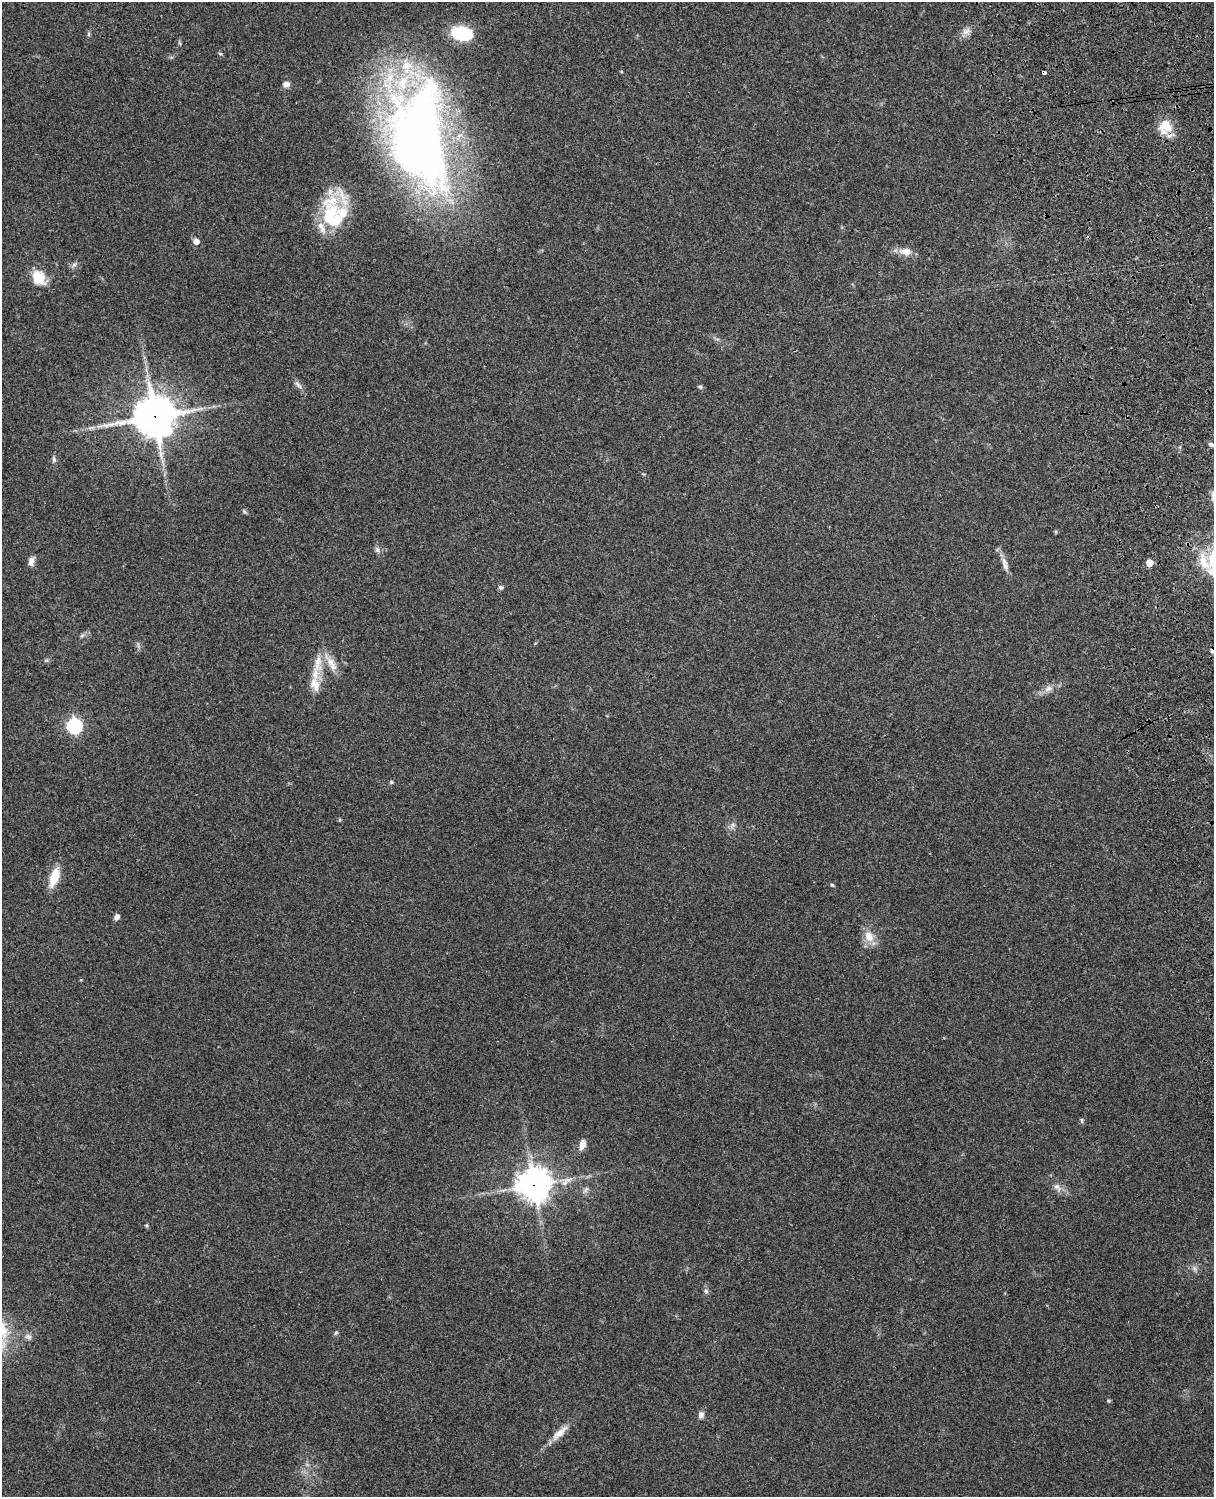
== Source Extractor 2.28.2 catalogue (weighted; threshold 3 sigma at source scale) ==
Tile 6 of 4 x 3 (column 2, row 2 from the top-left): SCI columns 1331-2542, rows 1660-3154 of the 5086 x 4927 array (HDU 1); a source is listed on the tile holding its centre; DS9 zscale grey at full resolution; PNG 1216 x 1499 px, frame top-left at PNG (2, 2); no overlay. Shown black and unused: <1% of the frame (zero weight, under 3 of 4 exposures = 6% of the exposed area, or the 3 px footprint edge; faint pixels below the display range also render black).
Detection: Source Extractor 2.28.2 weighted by HDU 2 'WHT'; one run over the whole footprint, this tile lists its part. Background 0.203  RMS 0.0081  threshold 0.0365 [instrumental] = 3 sigma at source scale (4.5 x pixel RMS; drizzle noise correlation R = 1.50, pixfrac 1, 0.05/0.05 arcsec/px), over >= 5 px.
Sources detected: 59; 2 cosmic-ray / hot-pixel residue — not listed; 6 inside a brighter listed object's ellipse — not listed separately; the other 51 listed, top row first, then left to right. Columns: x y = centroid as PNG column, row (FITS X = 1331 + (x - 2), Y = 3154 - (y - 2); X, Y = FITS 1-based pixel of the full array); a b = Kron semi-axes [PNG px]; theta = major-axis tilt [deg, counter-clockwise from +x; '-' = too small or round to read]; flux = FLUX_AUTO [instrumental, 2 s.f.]
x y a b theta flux
966 31 11 9 15 4.7
463 33 20 13 -11 43
88 34 6 4 89 1.2
220 54 6 4 -2 1
286 84 8 6 15 4.1
1166 126 19 17 -31 15
419 136 126 61 -84 600
330 214 40 23 59 46
196 241 5 5 - 6.5
905 252 14 9 -5 8.9
74 265 9 5 40 2.2
39 278 20 15 -51 16
298 385 15 4 -43 2.9
700 387 6 5 - 1.4
154 416 15 13 8 2100
1211 444 7 5 -19 1.9
54 459 8 5 -83 2.1
244 511 6 4 -71 1.2
1056 532 5 3 - 0.88
377 550 8 7 - 2.6
31 561 12 7 68 4.2
1204 562 29 11 -72 17
1149 563 5 5 - 13
1005 564 22 7 -73 5.8
501 587 7 6 - 2
82 635 7 4 3 1.5
46 660 7 4 -17 1.2
331 662 28 9 -50 11
317 663 33 11 81 16
1048 689 13 8 20 5.3
75 726 7 7 - 170
391 782 5 5 - 1.1
339 820 5 4 - 1
732 825 10 6 54 3
54 877 18 8 71 21
832 885 6 3 -43 0.98
117 917 7 5 64 3.4
869 936 17 12 -63 11
1081 1120 8 4 -89 1.2
582 1145 14 7 72 5.5
534 1185 12 11 - 1100
1057 1187 13 8 -50 4.9
586 1189 9 4 55 2
146 1225 5 4 - 0.97
1195 1269 7 4 -71 1.9
706 1291 7 6 - 1.9
336 1333 6 5 - 1.3
28 1337 9 7 -29 3.2
1108 1401 5 4 - 0.93
701 1415 8 7 - 3.3
559 1433 28 8 42 9.5
Overlapping masked pixels (flux is a lower limit): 3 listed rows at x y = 1166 126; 154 416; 534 1185
Isophote crosses this tile's border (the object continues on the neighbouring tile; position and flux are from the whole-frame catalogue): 1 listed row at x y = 1204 562